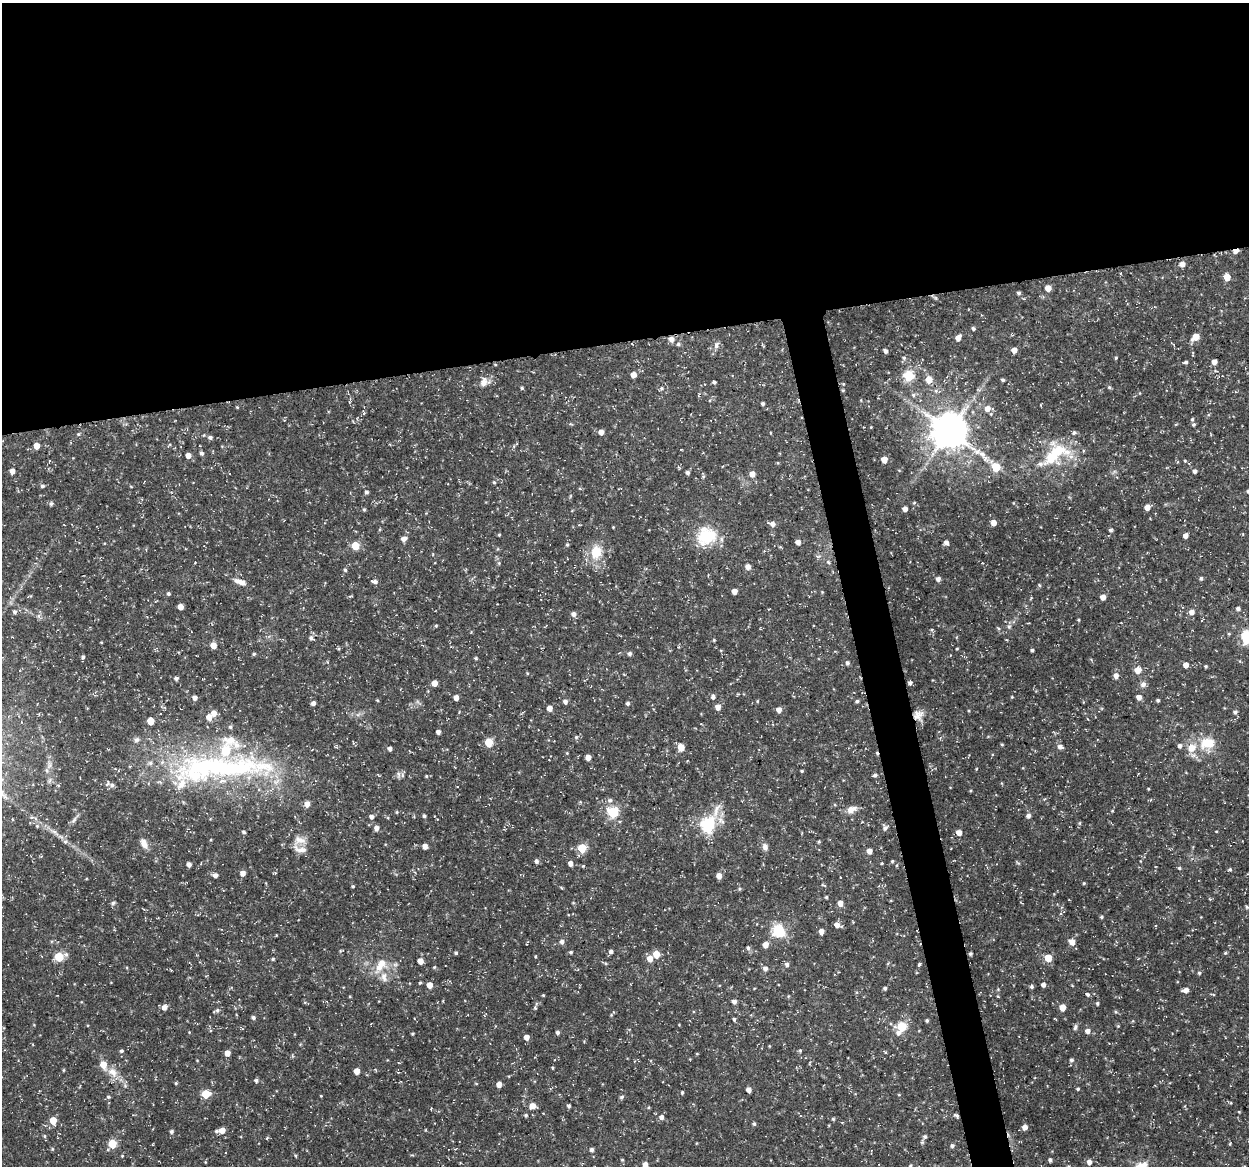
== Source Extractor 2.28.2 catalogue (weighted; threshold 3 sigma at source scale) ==
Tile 2 of 4 x 4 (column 2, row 1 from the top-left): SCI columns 1249-2495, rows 3531-4694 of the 4992 x 4776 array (HDU 1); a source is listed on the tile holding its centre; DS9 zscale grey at full resolution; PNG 1251 x 1168 px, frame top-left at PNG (2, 3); no overlay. Shown black and unused: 32% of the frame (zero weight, under 3 of 5 exposures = <1% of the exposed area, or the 3 px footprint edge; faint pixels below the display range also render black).
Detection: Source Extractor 2.28.2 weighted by HDU 2 'WHT'; one run over the whole footprint, this tile lists its part. Background 0.0467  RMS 0.0028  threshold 0.0124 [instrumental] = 3 sigma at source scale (4.5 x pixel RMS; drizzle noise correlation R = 1.50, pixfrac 1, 0.0396/0.0396 arcsec/px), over >= 5 px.
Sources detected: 311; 1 inside a brighter object's white glare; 1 cosmic-ray / hot-pixel residue — not listed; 11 inside a brighter listed object's ellipse — not listed separately; the other 298 listed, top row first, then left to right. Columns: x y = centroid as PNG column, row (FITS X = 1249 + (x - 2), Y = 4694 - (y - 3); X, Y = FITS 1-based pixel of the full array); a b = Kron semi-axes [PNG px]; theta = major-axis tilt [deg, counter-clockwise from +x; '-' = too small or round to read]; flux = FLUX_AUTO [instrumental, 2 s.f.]
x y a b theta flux
1236 251 5 4 - 2
1182 264 5 5 - 1.7
1227 277 5 5 - 4.1
1048 288 5 4 - 2.8
1019 293 4 4 - 0.55
973 328 4 4 - 0.55
1195 337 6 5 - 3.9
958 338 6 5 - 1.7
671 339 6 5 - 1.7
678 344 5 4 - 0.41
716 345 10 6 69 1
1014 350 4 4 - 2.2
885 351 4 3 - 0.83
904 358 5 5 - 0.52
1116 358 4 3 - 0.3
1185 362 6 4 10 0.52
1214 362 4 4 - 1.6
633 375 5 5 - 1.9
908 376 5 5 - 21
929 380 6 6 - 3.3
1003 380 4 3 - 0.51
484 382 13 11 51 2.1
714 382 4 3 - 0.48
1109 387 5 4 - 0.37
522 388 4 3 - 0.39
661 388 6 5 - 0.47
843 390 4 3 - 0.27
979 390 6 4 -18 0.4
913 395 6 5 - 0.56
349 402 5 3 - 0.31
763 404 3 3 - 0.56
237 407 4 3 - 0.24
987 408 6 6 - 2.2
363 413 5 3 - 0.36
1192 419 4 4 - 0.37
1194 424 5 5 - 0.41
949 431 11 10 - 740
601 432 4 4 - 1.7
1074 433 6 5 - 0.49
78 434 5 4 - 0.35
210 437 6 5 - 0.72
36 446 5 4 - 2.7
1057 451 38 22 -9 13
201 453 5 5 - 0.62
188 455 5 4 - 1.8
884 459 5 4 - 3.5
1185 461 4 4 - 0.3
996 467 5 5 - 8.8
12 471 5 4 - 1.5
1195 471 4 4 - 0.81
687 472 4 4 - 0.79
752 474 5 5 - 2
494 482 4 4 - 0.34
42 486 5 5 - 0.56
1248 491 5 4 - 0.37
366 492 5 4 - 0.58
51 503 6 5 - 0.59
914 503 4 4 - 0.28
1147 507 5 4 - 2.2
364 509 5 4 - 0.33
905 509 4 4 - 1.4
994 523 5 5 - 1.9
773 524 6 5 - 1.4
613 527 3 3 - 0.2
499 535 4 3 - 0.27
706 536 21 18 33 12
1185 536 4 4 - 1.5
404 539 7 5 23 1.2
798 542 5 4 - 1.5
946 543 5 4 - 1.2
567 545 5 4 - 0.34
355 546 5 5 - 7.9
596 552 16 12 85 5.8
828 562 5 5 - 0.44
499 563 5 4 - 0.35
748 567 7 7 - 1.2
345 570 5 4 - 0.48
1201 578 5 4 - 0.45
938 579 5 5 - 0.93
374 581 7 4 -9 0.92
240 582 16 6 -19 2
1039 585 5 4 - 0.31
734 591 4 4 - 2.1
168 594 5 4 - 0.49
350 596 5 3 - 0.32
1103 597 4 4 - 2
180 607 4 4 - 2.2
1238 608 5 4 - 0.73
14 612 5 5 - 0.66
1192 612 5 5 - 1.6
574 614 6 5 - 1.1
39 616 7 5 90 0.62
1078 620 4 4 - 0.25
436 626 5 3 - 0.27
1009 627 6 5 - 0.58
1248 637 6 6 - 44
311 638 7 5 -33 0.79
714 640 4 4 - 0.27
101 642 4 2 - 0.19
213 645 5 5 - 3
679 647 5 3 - 0.24
957 649 3 2 - 0.24
1032 650 3 3 - 0.51
254 654 5 4 - 0.37
629 654 5 5 - 0.71
83 657 5 4 - 0.53
847 663 5 4 - 0.66
1186 665 4 4 - 1.7
1206 666 3 3 - 0.36
1138 670 5 5 - 3.2
1116 676 5 5 - 1.5
176 678 5 4 - 0.71
434 683 5 4 - 2.6
910 683 5 4 - 0.64
1143 684 8 7 - 0.99
456 697 4 4 - 1.8
713 697 6 5 - 0.79
1139 697 5 4 - 1.7
194 698 4 4 - 1.4
1158 700 4 3 - 0.48
757 701 5 3 - 0.23
857 701 5 4 - 0.47
565 702 5 5 - 0.9
313 703 4 4 - 0.85
628 703 5 5 - 0.48
718 707 5 5 - 1.8
549 708 4 4 - 2
779 710 5 4 - 1.8
1235 712 5 5 - 0.68
214 713 7 6 - 1.7
918 715 13 13 - 2.5
209 717 6 5 - 2.2
150 721 5 5 - 4.5
230 727 5 4 - 0.5
438 732 4 4 - 1.1
576 737 5 5 - 0.38
137 739 7 6 - 0.68
489 742 5 5 - 7.8
1207 743 18 15 -1 6.6
1002 745 4 3 - 0.3
1180 746 5 5 - 0.81
681 747 6 5 - 3.4
1060 747 7 5 -19 1
390 749 4 4 - 0.93
588 757 4 4 - 1.8
219 768 159 32 3 70
976 769 4 3 - 0.2
802 771 4 3 - 0.32
398 774 9 4 -89 0.71
875 775 5 4 - 0.53
426 776 4 4 - 0.29
1148 789 3 2 - 0.23
610 800 7 6 - 0.75
307 804 5 5 - 1.9
852 809 14 8 22 1.9
397 812 4 4 - 0.28
612 812 6 5 - 24
424 816 4 3 - 0.5
1028 816 5 5 - 0.94
32 817 6 5 - 0.48
371 817 5 5 - 0.89
74 820 10 5 45 0.81
1079 823 6 4 89 0.32
707 824 9 6 59 37
37 826 4 4 - 0.35
376 828 6 5 - 1.3
885 828 7 6 - 0.89
1216 831 3 2 - 0.18
54 832 13 5 -39 1.4
244 832 4 4 - 0.43
959 833 5 5 - 1.9
299 840 17 11 1 2.7
65 842 6 5 - 0.54
819 842 4 3 - 0.33
144 843 12 7 -66 1.9
425 846 5 4 - 1.5
765 847 8 6 -75 1.2
582 848 5 5 - 9.8
869 851 4 4 - 1.8
536 861 5 4 - 0.82
892 861 4 3 - 0.32
570 863 5 5 - 1.3
882 863 4 3 - 0.22
189 864 4 4 - 1.2
583 866 4 4 - 0.31
1179 868 5 4 - 0.34
1230 869 4 4 - 0.38
243 873 4 4 - 1.7
215 875 5 5 - 1.1
719 876 5 5 - 1.9
1084 883 4 4 - 0.33
823 885 6 3 -22 0.32
353 886 4 3 - 0.32
739 889 5 4 - 0.4
826 897 4 4 - 0.32
113 903 6 5 - 0.52
840 903 5 4 - 2
1246 907 6 4 -88 0.33
1101 917 4 3 - 0.41
837 925 6 5 - 1.8
779 931 13 12 - 8.5
821 931 5 4 - 1.6
562 942 5 5 - 1
1072 942 6 5 - 2.3
766 945 5 5 - 1.9
748 948 6 5 - 0.59
611 951 5 4 - 0.79
571 952 4 4 - 0.37
456 953 4 3 - 0.38
1225 953 4 4 - 0.33
656 954 5 5 - 4.4
970 954 3 3 - 0.43
59 957 5 5 - 11
535 957 4 2 - 0.23
1048 958 5 5 - 5.5
273 959 5 4 - 0.32
650 959 5 5 - 2.3
420 961 5 4 - 2.1
604 963 8 3 -25 0.39
787 964 5 5 - 0.84
919 964 4 3 - 0.53
379 967 17 10 53 3.4
434 967 5 4 - 0.27
765 968 6 5 - 0.99
171 970 4 2 - 0.22
1199 973 4 4 - 0.38
430 985 5 4 - 2.5
1043 985 5 4 - 0.79
1032 987 5 5 - 0.49
885 988 5 4 - 0.49
998 989 4 4 - 0.25
1186 990 6 5 - 1.6
1087 994 5 4 - 0.5
1213 994 5 3 - 0.23
543 995 4 3 - 0.23
788 996 5 3 - 0.24
998 996 4 3 - 0.22
734 1002 5 4 - 0.86
1097 1003 4 4 - 0.44
164 1007 6 5 - 1.5
1062 1007 5 5 - 3.1
217 1010 6 5 - 0.58
1116 1012 5 4 - 0.35
253 1018 4 4 - 0.6
734 1019 4 4 - 0.52
1055 1019 4 2 - 0.22
927 1020 4 4 - 0.43
902 1027 6 5 - 14
1075 1027 8 5 80 0.59
1087 1031 5 5 - 1.3
558 1032 4 4 - 0.66
898 1033 7 6 - 1.1
412 1034 3 2 - 0.29
527 1037 5 5 - 1.3
800 1050 5 4 - 0.3
121 1051 4 4 - 0.49
885 1052 4 3 - 0.33
227 1053 5 4 - 2.2
697 1054 4 3 - 0.19
1071 1060 5 5 - 0.56
552 1068 3 3 - 0.27
63 1070 5 3 - 0.24
357 1071 5 5 - 2
113 1072 15 11 -41 3.3
256 1080 5 4 - 0.54
176 1083 4 4 - 0.3
499 1084 5 5 - 1.7
1078 1089 4 4 - 0.39
749 1090 5 4 - 1.4
682 1092 4 4 - 0.36
206 1094 6 5 - 6.9
321 1096 3 3 - 0.19
108 1097 5 4 - 0.42
622 1097 6 5 - 0.51
532 1106 6 6 - 2.4
569 1106 4 4 - 0.49
526 1115 5 4 - 0.39
956 1115 6 4 -32 0.58
661 1117 6 5 - 1.1
833 1119 4 4 - 0.35
53 1120 5 5 - 4.2
754 1124 5 4 - 0.45
1025 1127 5 4 - 1.6
221 1130 8 5 9 2.7
171 1131 5 4 - 0.56
44 1136 4 4 - 0.31
925 1136 6 4 -66 0.47
112 1144 5 5 - 9.5
1230 1144 4 3 - 0.26
952 1146 5 4 - 0.62
52 1149 4 4 - 0.32
592 1150 5 5 - 0.69
122 1156 4 4 - 0.24
622 1160 4 4 - 0.27
1050 1160 4 4 - 0.58
1089 1162 5 4 - 1.5
645 1165 5 4 - 1.9
910 1166 5 4 - 0.42
Overlapping masked pixels (flux is a lower limit): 3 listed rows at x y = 1236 251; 918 715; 956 1115
Isophote crosses this tile's border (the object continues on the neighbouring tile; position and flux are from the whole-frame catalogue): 5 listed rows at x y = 1248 491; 1248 637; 219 768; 645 1165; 910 1166
Unlisted compact peaks at least as high as the median listed source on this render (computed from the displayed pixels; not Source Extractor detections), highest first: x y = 1110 530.